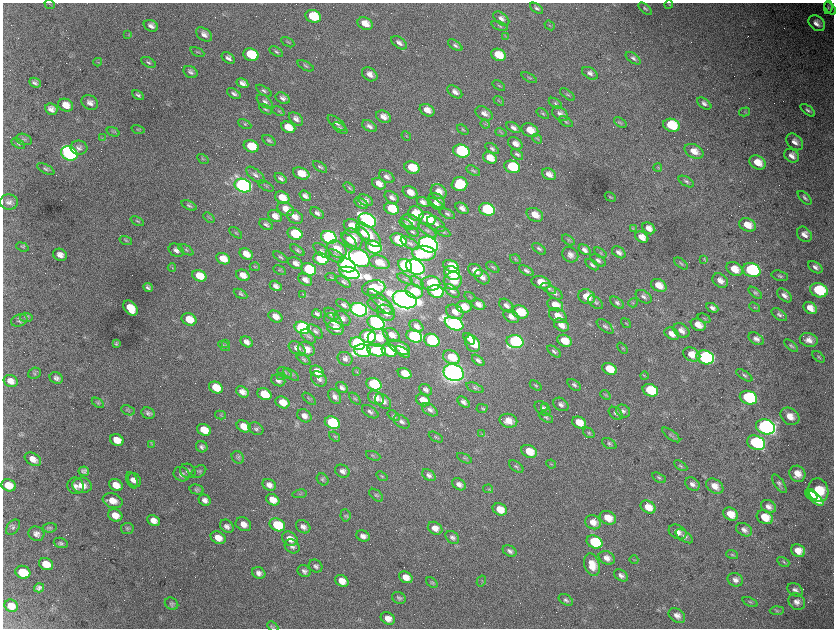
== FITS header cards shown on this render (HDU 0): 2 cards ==
NAXIS1  =                 1663 / length of data axis 1
NAXIS2  =                 1252 / length of data axis 2

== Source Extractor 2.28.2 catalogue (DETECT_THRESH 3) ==
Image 1663 x 1252 px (HDU 0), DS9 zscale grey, zoomed out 1/2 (1 PNG px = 2 x 2 image px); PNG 836 x 630 px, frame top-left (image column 2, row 1251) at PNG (3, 3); each listed source drawn as its Kron ellipse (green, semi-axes under 4 px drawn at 4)
Background 3610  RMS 66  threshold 199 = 3 sigma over >= 5 px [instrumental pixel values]
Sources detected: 542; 63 cannot appear on this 1/2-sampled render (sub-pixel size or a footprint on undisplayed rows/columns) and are neither listed nor drawn; the other 479 listed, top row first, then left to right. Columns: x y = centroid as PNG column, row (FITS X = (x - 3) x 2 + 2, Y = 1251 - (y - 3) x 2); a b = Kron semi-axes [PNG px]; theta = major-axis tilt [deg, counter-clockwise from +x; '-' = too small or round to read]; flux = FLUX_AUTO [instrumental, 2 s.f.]
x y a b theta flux
50 4 5 2 - 1.1e+04
669 4 4 4 - 1.2e+04
828 7 7 4 82 2.1e+04
537 8 7 4 -34 3.0e+04
830 8 7 4 -49 2.2e+04
645 9 8 4 -41 2.6e+04
313 16 8 6 -21 5.0e+05
501 18 9 5 -36 6.5e+04
817 23 9 7 -44 9.6e+04
365 24 8 6 -27 1.6e+05
550 25 5 3 - 1.3e+04
151 26 7 5 -28 6.7e+04
500 26 8 3 -22 2.2e+04
204 34 9 6 -37 7.1e+04
128 35 3 2 - 8.4e+03
505 36 3 2 - 8.5e+03
288 42 7 3 -31 1.4e+04
399 43 9 5 -35 6.0e+04
455 45 8 4 -35 3.6e+04
197 52 7 2 -26 1.4e+04
276 52 7 4 -30 2.6e+04
251 55 8 6 -19 6.4e+05
498 55 8 6 -23 2.9e+05
228 58 7 5 -36 5.3e+04
633 58 9 4 -34 3.8e+04
98 62 4 2 - 1.0e+04
148 62 8 4 -26 3.5e+04
306 66 9 3 -26 2.3e+04
190 72 7 5 -28 4.5e+04
590 73 8 5 -31 5.2e+04
370 74 8 6 -35 8.9e+04
529 78 8 3 -28 1.9e+04
35 83 6 4 -25 4.7e+04
242 83 6 4 -31 7.0e+04
499 86 7 2 -34 1.4e+04
264 91 9 4 -32 3.5e+04
455 92 8 5 -37 6.7e+04
234 94 7 4 -33 4.4e+04
138 95 6 3 -27 2.9e+04
567 95 9 3 -35 2.1e+04
283 98 7 5 -28 5.0e+04
265 101 9 5 -36 4.6e+04
499 101 6 2 -40 1.3e+04
90 103 9 7 -30 7.7e+04
555 103 7 3 -34 2.0e+04
704 103 8 4 -34 4.7e+04
66 105 8 6 -27 1.5e+05
51 109 6 5 - 7.9e+04
265 109 7 2 -32 1.6e+04
427 110 8 5 -28 1.3e+05
808 110 8 3 -37 3.3e+04
278 111 6 3 -25 1.5e+04
744 112 5 3 - 1.6e+04
484 113 9 6 -31 7.8e+04
543 114 7 3 -36 1.9e+04
560 114 9 6 -38 6.4e+04
383 117 8 5 -24 9.9e+04
296 119 8 5 -41 6.3e+04
566 122 8 3 -31 2.1e+04
337 123 11 5 -38 4.6e+04
620 123 7 2 -36 1.4e+04
245 124 7 3 -27 1.7e+04
485 124 5 3 - 1.7e+04
671 125 8 6 -18 5.1e+05
369 126 8 5 -31 5.6e+04
288 127 7 5 -23 2.3e+05
340 128 8 3 -33 2.2e+04
513 128 7 4 -30 5.5e+04
138 129 6 3 -15 1.5e+04
463 130 6 3 -39 1.6e+04
530 130 8 6 -26 1.9e+05
113 132 7 2 -19 1.4e+04
501 132 6 3 -18 1.5e+04
406 136 5 2 - 1.2e+04
102 138 4 3 - 1.0e+04
24 139 8 5 -16 3.3e+04
537 139 5 3 - 1.6e+04
269 140 7 4 -33 2.8e+04
795 142 9 7 -45 8.4e+04
18 144 7 3 -31 1.8e+04
515 144 8 5 -36 8.7e+04
251 146 8 6 -21 4.4e+05
79 148 8 7 - 6.1e+04
492 148 8 4 -34 3.0e+04
461 151 8 6 -17 2.1e+06
694 151 10 6 -28 1.4e+05
69 153 8 6 -28 5.5e+06
517 154 7 3 -36 3.0e+04
792 156 8 6 -34 9.1e+04
490 158 7 5 -28 1.8e+05
203 159 6 2 -32 1.4e+04
758 163 8 6 -30 2.0e+05
320 167 8 4 -34 2.9e+04
412 167 8 6 -20 3.6e+05
512 167 8 6 -20 6.4e+05
658 167 4 4 - 1.6e+04
46 169 9 4 -28 3.2e+04
473 171 7 3 -29 2.1e+04
301 174 8 5 -21 2.4e+05
549 174 7 5 -29 9.5e+04
255 175 11 5 -40 5.6e+04
387 177 8 5 -33 5.6e+04
280 178 7 4 -37 4.4e+04
686 182 8 4 -31 3.3e+04
379 184 7 5 -28 1.1e+05
459 184 8 7 - 4.7e+05
243 186 8 6 -23 6.9e+06
266 186 8 3 -28 2.2e+04
349 188 7 3 -42 2.1e+04
410 192 8 5 -29 1.3e+05
439 192 8 7 - 1.3e+05
305 196 6 4 -37 5.9e+04
392 197 8 5 -36 6.0e+04
610 197 6 2 -30 1.5e+04
282 198 7 5 -28 1.9e+05
805 198 9 4 -45 3.3e+04
365 200 8 5 -26 7.0e+04
437 200 9 6 -39 9.9e+04
9 202 9 7 -2 6.4e+04
423 202 7 4 -24 6.8e+04
361 203 7 4 -33 5.5e+04
436 204 9 4 -31 6.4e+04
189 205 8 4 -22 3.0e+04
462 208 7 5 -35 7.1e+04
286 209 9 6 -29 1.4e+05
392 209 7 5 -22 3.8e+05
487 209 8 6 -19 1.5e+06
317 213 7 5 -38 5.1e+04
416 214 8 7 - 2.9e+05
447 214 8 4 -27 3.6e+04
535 215 8 6 -28 1.7e+05
275 216 7 5 -29 1.0e+05
209 217 6 2 -40 1.4e+04
295 217 8 6 -29 1.0e+05
427 219 8 6 -20 4.5e+05
367 220 9 6 -27 5.5e+06
137 221 7 3 -25 1.8e+04
411 221 10 6 -26 1.0e+05
406 224 8 4 -32 2.5e+04
436 224 10 6 -36 6.8e+04
266 225 7 5 -29 3.8e+04
747 225 8 6 -26 1.9e+05
352 226 8 6 -24 2.3e+05
649 228 7 5 -36 1.0e+05
633 229 3 2 - 1.0e+04
427 231 11 4 -34 4.0e+04
412 232 7 3 -32 2.4e+04
443 232 7 4 -29 2.3e+04
236 233 7 3 -38 1.5e+04
363 233 8 4 -39 8.0e+04
295 234 8 5 -21 6.3e+05
804 234 8 6 -47 9.5e+04
368 235 15 7 -44 2.2e+05
329 237 8 6 -20 4.0e+06
642 237 7 5 -31 1.3e+05
352 239 11 9 -52 2.2e+05
126 240 6 3 -18 1.8e+04
349 240 10 3 -40 9.0e+04
399 240 8 6 -28 7.8e+05
568 240 7 3 -35 1.8e+04
410 243 10 5 -30 6.1e+04
428 244 10 7 -22 1.3e+07
22 247 6 3 -20 1.8e+04
374 247 8 6 -20 3.1e+06
337 249 10 7 -36 2.6e+05
539 249 8 4 -36 3.0e+04
176 250 8 6 -31 6.6e+04
186 250 8 3 -32 2.2e+04
297 250 8 3 -36 2.3e+04
322 250 10 5 -38 4.2e+04
585 250 7 4 -35 6.4e+04
619 252 7 5 -33 5.3e+04
424 253 12 7 -4 7.3e+05
600 253 7 4 -37 2.4e+04
246 254 7 5 -31 1.3e+05
60 255 7 5 -26 8.8e+04
570 255 8 7 - 6.9e+04
335 256 9 5 -27 5.0e+04
280 257 8 3 -33 2.4e+04
359 258 11 8 -36 7.8e+06
223 259 7 5 -25 2.0e+05
321 259 8 6 -21 8.3e+05
515 259 5 3 - 1.7e+04
704 259 3 3 - 1.3e+04
598 260 8 5 -32 4.6e+04
379 262 10 6 -18 1.5e+05
295 263 7 5 -27 7.9e+04
681 263 8 3 -37 2.2e+04
347 265 9 6 -24 7.4e+06
405 265 7 6 - 3.0e+06
592 265 7 4 -38 3.5e+04
451 266 8 5 -24 2.0e+05
255 267 5 2 - 1.2e+04
415 267 9 7 -26 1.1e+07
493 267 7 3 -35 2.0e+04
815 267 8 5 -34 5.4e+04
172 268 4 2 - 9.6e+03
309 269 8 6 -22 1.1e+06
735 269 9 6 -30 1.9e+05
280 270 7 3 -27 1.7e+04
752 270 9 7 -17 1.9e+06
475 271 8 6 -32 1.2e+05
526 271 8 4 -29 3.9e+04
350 273 10 5 -18 5.4e+06
452 273 8 6 -27 1.3e+06
243 275 7 5 -30 1.2e+05
199 276 7 5 -24 2.6e+05
780 276 8 5 -14 3.3e+04
330 277 5 3 - 1.3e+04
482 277 8 6 -42 8.0e+04
405 279 8 3 -29 2.0e+04
305 280 7 5 -34 7.7e+04
720 280 8 6 -38 9.0e+04
453 281 9 8 - 2.5e+05
344 282 8 4 -30 3.1e+04
417 282 8 4 -39 3.4e+04
541 282 10 6 -16 2.1e+05
431 283 9 7 -2 5.5e+05
659 285 8 6 -29 1.8e+05
276 286 6 4 -30 5.8e+04
148 287 5 4 - 3.6e+04
374 288 12 7 11 9.1e+05
549 288 8 4 -29 3.3e+04
819 290 9 7 -19 7.4e+05
414 291 9 7 -19 4.1e+05
436 291 8 6 -20 1.8e+06
452 291 8 5 -39 4.3e+04
555 293 9 5 -35 5.1e+04
755 293 8 4 -38 2.7e+04
241 294 7 4 -29 2.7e+04
303 294 3 3 - 1.0e+04
784 295 8 5 -42 6.6e+04
470 297 6 2 -32 1.1e+04
587 297 8 7 - 2.1e+05
644 297 9 5 -34 4.8e+04
405 299 12 8 -18 1.6e+07
381 302 17 6 -43 8.5e+04
596 302 9 5 -38 3.5e+04
617 303 8 4 -38 3.6e+04
633 303 5 3 - 1.7e+04
478 304 7 5 -29 8.0e+04
344 305 8 4 -35 4.0e+04
506 305 8 5 -40 6.1e+04
555 305 8 6 -27 1.8e+05
380 306 13 7 -19 8.4e+04
464 307 8 6 -7 2.1e+05
755 307 6 3 -39 1.4e+04
131 308 8 6 -48 2.9e+05
712 308 6 4 -28 4.9e+04
810 308 7 5 -38 1.4e+05
359 310 8 6 -22 8.0e+06
455 312 9 6 -26 1.2e+05
520 312 8 6 -21 4.6e+05
386 313 10 7 -31 1.5e+05
317 314 5 3 - 3.7e+04
331 314 8 5 -35 4.4e+04
779 315 9 5 -35 4.2e+04
511 316 8 6 -33 1.0e+05
558 316 9 6 -30 1.4e+05
26 317 6 4 -8 2.6e+04
275 317 7 5 -30 1.2e+05
342 318 9 6 -35 6.3e+04
704 318 7 3 -23 1.4e+04
189 319 7 6 - 2.6e+05
19 320 8 6 18 3.4e+04
333 321 10 7 -35 1.2e+05
376 323 9 6 -23 3.7e+06
626 323 6 3 -39 1.3e+04
454 324 10 6 -24 5.0e+06
561 325 8 5 -33 1.1e+05
698 325 8 5 -27 1.5e+05
416 326 7 5 -33 7.7e+04
605 326 10 5 -39 4.3e+04
302 328 8 6 -21 3.7e+06
335 328 8 6 -27 1.6e+05
315 331 9 5 -40 4.3e+04
681 331 9 6 -35 8.3e+04
672 334 8 5 -31 1.1e+05
392 335 8 6 -31 1.1e+05
308 336 9 5 -40 3.8e+04
368 336 8 6 -10 1.2e+06
414 336 8 6 -21 3.0e+06
378 338 10 9 - 3.1e+05
469 339 7 4 -47 9.4e+04
756 339 8 5 -31 6.2e+04
432 340 8 6 -25 1.5e+06
809 340 9 7 -14 1.0e+05
564 341 7 5 -25 2.3e+05
247 342 6 5 - 6.8e+04
515 342 8 6 -12 2.4e+06
226 343 3 2 - 6.9e+03
116 344 4 3 - 2.3e+04
357 344 8 6 -20 3.5e+06
473 344 9 6 -59 3.1e+05
224 346 6 3 -33 1.8e+04
791 346 8 3 -43 2.4e+04
399 347 11 6 -26 1.7e+05
297 348 9 6 -33 7.5e+04
622 348 6 2 -47 1.2e+04
306 349 9 6 -27 1.4e+05
376 350 9 6 -13 1.6e+06
363 351 8 6 -15 3.1e+06
390 351 8 6 -20 9.5e+05
554 351 8 4 -38 3.6e+04
402 352 8 4 -30 8.9e+04
692 354 9 6 -25 1.8e+05
451 357 9 6 -26 3.4e+05
705 357 9 6 -18 3.5e+06
819 357 7 3 -39 1.8e+04
303 359 8 4 -37 2.6e+04
345 359 8 6 -32 5.7e+04
478 360 7 4 -40 4.1e+04
609 369 7 5 -25 2.8e+05
317 371 7 5 -29 1.6e+05
357 372 3 2 - 9.4e+03
35 373 6 5 - 2.4e+04
284 373 8 4 -31 2.5e+04
454 373 10 8 -21 1.5e+07
291 374 9 4 -35 3.7e+04
405 374 7 5 -27 2.6e+05
744 375 9 4 -33 2.9e+04
280 376 2 2 - 5.1e+03
644 376 4 3 - 1.4e+04
56 378 7 5 -34 4.7e+04
319 379 9 6 -43 6.5e+04
278 380 7 5 -25 4.9e+04
11 381 7 6 - 9.5e+04
374 384 8 6 -22 1.3e+06
574 385 7 4 -38 3.5e+04
536 386 7 4 -35 2.2e+04
216 387 7 5 -29 2.8e+05
342 388 7 4 -40 4.8e+04
475 388 9 4 -21 3.1e+04
426 390 7 5 -36 4.9e+04
650 390 8 6 -24 5.9e+05
242 392 7 5 -31 8.5e+04
264 394 7 5 -24 3.8e+05
605 395 6 3 -42 1.7e+04
335 396 8 5 -59 5.9e+04
376 398 8 6 -32 1.0e+05
748 398 9 6 -20 1.5e+06
309 399 8 3 -40 2.1e+04
355 399 7 3 -46 1.6e+04
423 400 7 5 -28 1.7e+05
383 401 9 6 -39 7.5e+04
282 402 7 5 -26 2.0e+05
463 402 7 4 -40 4.9e+04
98 403 7 3 -34 1.9e+04
561 404 8 6 -32 5.3e+04
545 407 2 2 - 1.1e+04
482 408 5 4 - 1.8e+04
542 408 9 6 -39 6.1e+04
128 410 7 4 -25 2.4e+04
430 410 9 5 -35 5.6e+04
623 411 7 6 - 4.3e+04
370 412 9 5 -32 4.2e+04
148 413 7 5 -28 4.1e+04
616 413 8 5 -40 3.9e+04
220 415 5 3 - 1.6e+04
304 416 7 6 - 7.5e+04
393 416 7 3 -38 1.9e+04
790 416 10 8 -37 1.8e+05
546 417 8 4 -28 3.0e+04
508 421 9 7 -13 1.4e+05
402 422 9 5 -35 4.8e+04
579 422 7 5 -27 2.2e+05
332 423 8 6 -23 1.5e+06
244 426 7 5 -28 2.1e+05
766 427 10 7 -18 7.7e+06
256 429 8 6 -30 3.8e+04
204 430 7 5 -27 2.7e+05
589 433 6 4 -37 2.4e+04
482 434 3 3 - 1.1e+04
671 435 11 4 -36 3.8e+04
335 436 6 4 -36 2.4e+04
436 437 8 3 -30 1.9e+04
117 440 7 5 -26 1.9e+05
756 443 9 7 -22 1.9e+06
609 444 8 4 -29 3.0e+04
152 445 4 3 - 1.5e+04
202 447 6 5 - 3.8e+04
529 451 8 6 -26 2.9e+05
373 456 7 3 -21 1.9e+04
238 457 7 5 -44 3.1e+04
464 458 8 3 -27 2.0e+04
33 459 9 6 -29 9.8e+04
551 464 5 3 - 1.5e+04
681 466 7 3 -32 2.3e+04
516 467 8 4 -35 3.0e+04
84 471 5 4 - 3.9e+04
188 471 8 7 - 4.4e+04
342 471 8 6 -30 6.3e+04
199 472 8 5 31 3.0e+04
181 474 8 7 - 5.3e+04
797 474 8 7 - 1.6e+05
429 475 7 5 -34 4.9e+04
382 476 6 3 -37 1.8e+04
659 478 7 4 -29 2.7e+04
323 479 6 5 - 2.6e+04
132 480 9 5 -65 4.5e+04
134 480 7 6 - 5.4e+04
459 484 7 5 -32 7.1e+04
692 484 8 6 -37 6.6e+04
779 484 11 4 -57 4.2e+04
9 485 7 6 - 2.1e+05
82 485 10 7 -9 1.6e+05
116 485 7 5 -29 1.5e+05
269 485 7 5 -29 7.4e+04
75 486 8 8 - 7.8e+04
715 486 9 6 -35 1.3e+05
488 489 5 2 - 1.1e+04
197 490 7 5 -14 2.8e+04
818 490 12 10 -74 5.5e+05
300 494 7 2 9 1.5e+04
376 495 8 5 -40 2.9e+04
811 495 7 5 -39 3.8e+05
815 498 10 4 -41 3.3e+05
205 500 6 5 - 6.1e+04
273 500 7 5 -30 1.6e+05
113 501 10 7 -19 1.4e+05
648 507 8 6 -30 1.9e+05
768 507 8 6 -29 7.1e+04
500 509 7 5 -27 2.1e+05
731 514 8 6 -31 1.9e+05
115 515 7 6 - 1.4e+05
345 515 6 5 - 2.2e+04
765 517 8 6 -27 2.5e+05
608 518 8 6 -26 2.3e+05
154 521 6 5 - 1.0e+05
593 522 8 6 -31 1.1e+05
243 524 8 6 -30 1.1e+05
277 525 8 6 -26 6.2e+05
227 526 7 6 - 5.9e+04
13 527 9 5 50 4.0e+04
303 527 8 6 -38 6.0e+04
50 528 7 4 6 2.7e+04
127 528 6 5 - 2.7e+04
435 528 7 6 - 1.2e+05
744 530 8 6 -29 6.5e+04
677 532 9 6 -27 9.2e+04
36 534 8 7 - 6.6e+04
363 536 7 5 -24 6.9e+04
684 536 10 5 -35 4.7e+04
452 537 7 5 -38 4.3e+04
218 538 8 6 -30 1.4e+05
290 539 8 6 -32 1.3e+05
594 542 8 6 -23 8.3e+05
61 543 7 5 -20 3.2e+04
292 546 8 6 -39 5.6e+04
510 551 7 5 -30 4.8e+04
798 551 7 6 - 1.6e+05
732 555 6 4 -16 2.4e+04
607 558 8 6 -27 9.4e+04
634 560 4 2 - 9.3e+03
783 562 6 3 -27 1.8e+04
46 564 7 6 - 2.2e+05
592 565 11 7 -74 2.1e+05
316 566 7 6 - 4.2e+04
304 571 7 5 -25 4.4e+04
23 572 8 6 -24 5.0e+05
259 573 7 5 -28 6.6e+04
621 575 8 5 -33 5.6e+04
406 577 7 5 -32 1.3e+05
735 580 8 6 -24 6.9e+04
342 581 7 5 -30 1.6e+05
481 581 6 2 59 1.1e+04
432 583 6 4 -40 2.2e+04
39 588 5 4 - 4.1e+04
795 590 8 6 -31 5.7e+04
399 598 7 5 -26 3.3e+04
566 600 8 5 -32 3.8e+04
750 602 8 3 -24 2.0e+04
797 602 9 7 -47 8.6e+04
172 604 7 6 - 3.5e+04
11 606 7 6 - 1.4e+05
777 611 7 4 2 2.8e+04
677 615 9 6 -36 8.4e+04
388 618 7 5 -30 1.1e+05
273 626 6 3 -43 1.9e+04
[63 sub-pixel or undisplayed-footprint detections neither listed nor drawn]